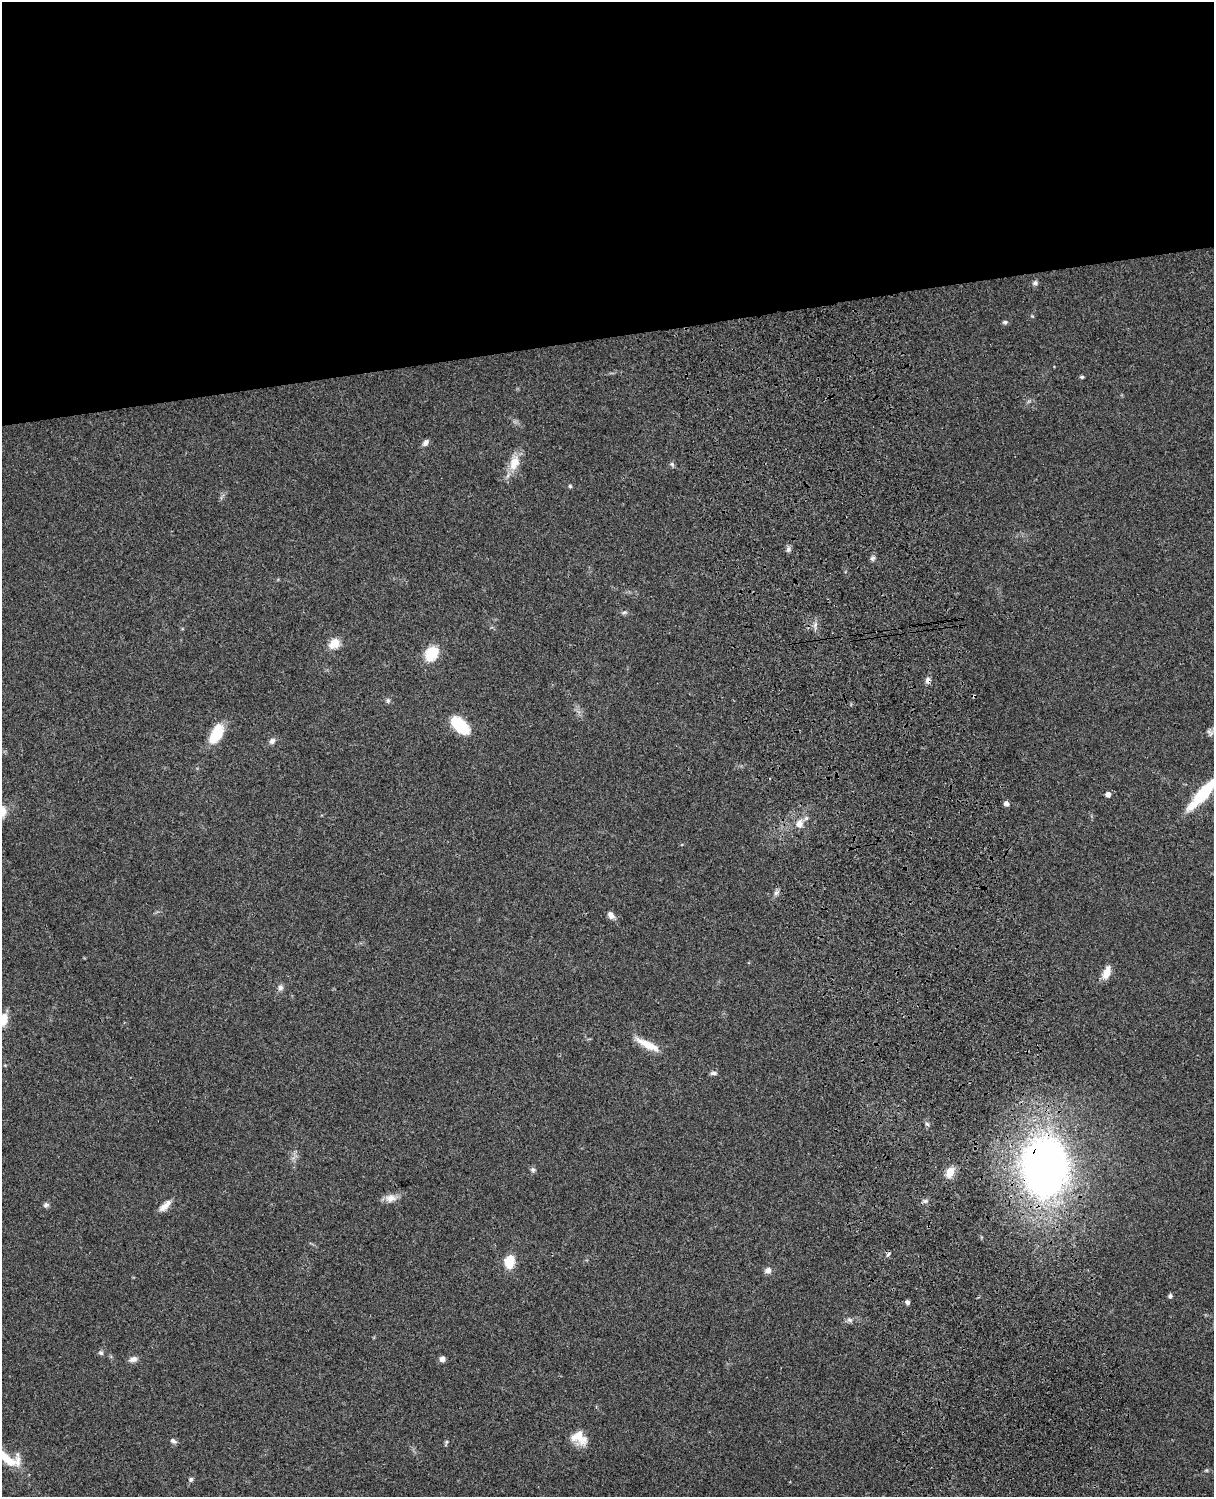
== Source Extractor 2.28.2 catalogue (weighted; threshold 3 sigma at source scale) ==
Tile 2 of 4 x 3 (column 2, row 1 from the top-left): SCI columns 1333-2544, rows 3269-4763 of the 5088 x 4927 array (HDU 1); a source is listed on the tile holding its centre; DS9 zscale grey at full resolution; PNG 1216 x 1499 px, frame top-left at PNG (2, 2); no overlay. Shown black and unused: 23% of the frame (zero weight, under 3 of 4 exposures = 6% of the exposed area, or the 3 px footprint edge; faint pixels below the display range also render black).
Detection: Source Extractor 2.28.2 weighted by HDU 2 'WHT'; one run over the whole footprint, this tile lists its part. Background 0.0889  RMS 0.0061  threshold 0.0275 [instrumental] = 3 sigma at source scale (4.5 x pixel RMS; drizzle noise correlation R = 1.50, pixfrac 1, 0.05/0.05 arcsec/px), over >= 5 px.
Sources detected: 51; all 51 listed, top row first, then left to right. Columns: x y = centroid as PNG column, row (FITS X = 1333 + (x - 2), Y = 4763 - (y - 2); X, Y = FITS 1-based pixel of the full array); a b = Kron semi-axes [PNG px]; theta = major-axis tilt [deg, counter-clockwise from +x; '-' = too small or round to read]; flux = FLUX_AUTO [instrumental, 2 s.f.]
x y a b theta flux
1035 283 7 6 - 1.6
1005 322 7 4 9 1.2
1082 377 5 4 - 1.1
425 443 9 6 51 2.2
514 463 22 13 72 9.4
672 464 7 5 -45 1.2
570 486 5 4 - 0.81
788 549 8 5 64 1.7
872 558 8 5 27 1.3
624 612 7 4 2 1.1
334 643 12 10 45 8.3
431 653 17 14 50 15
928 680 9 6 80 2.3
974 696 4 4 - 0.74
388 701 7 5 70 1.2
459 725 20 11 -44 24
216 734 23 12 61 17
272 741 8 7 - 2.1
1203 793 46 10 48 33
1108 794 5 4 - 3.4
1006 804 5 5 - 3
799 824 11 8 58 5.3
776 893 7 6 - 1.6
611 915 8 6 -49 3.3
1106 972 16 8 67 6.3
280 988 9 8 - 2.2
3 1020 14 8 68 9.9
648 1045 32 8 -27 10
714 1073 9 5 1 1.6
927 1124 7 4 -44 1.1
1045 1167 41 31 88 430
533 1170 7 6 - 1.3
950 1172 13 9 72 6.5
391 1198 15 11 5 4.9
925 1201 7 5 15 1.6
46 1205 8 6 15 1.5
165 1205 19 7 43 4.6
888 1254 6 4 46 1
509 1261 11 8 81 15
768 1270 8 7 - 2.8
1170 1296 4 4 - 1.7
907 1302 5 5 - 1.6
849 1320 8 6 -20 1.6
101 1353 6 5 - 1.4
133 1359 10 7 15 2.8
442 1359 6 6 - 2.6
579 1438 21 15 -33 10
173 1441 9 5 -32 1.6
446 1442 7 4 71 0.87
8 1458 35 14 -28 16
191 1479 7 6 - 1.2
Overlapping masked pixels (flux is a lower limit): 3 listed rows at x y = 928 680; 974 696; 1045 1167
Isophote crosses this tile's border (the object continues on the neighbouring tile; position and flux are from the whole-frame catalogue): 3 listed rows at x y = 1203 793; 3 1020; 8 1458